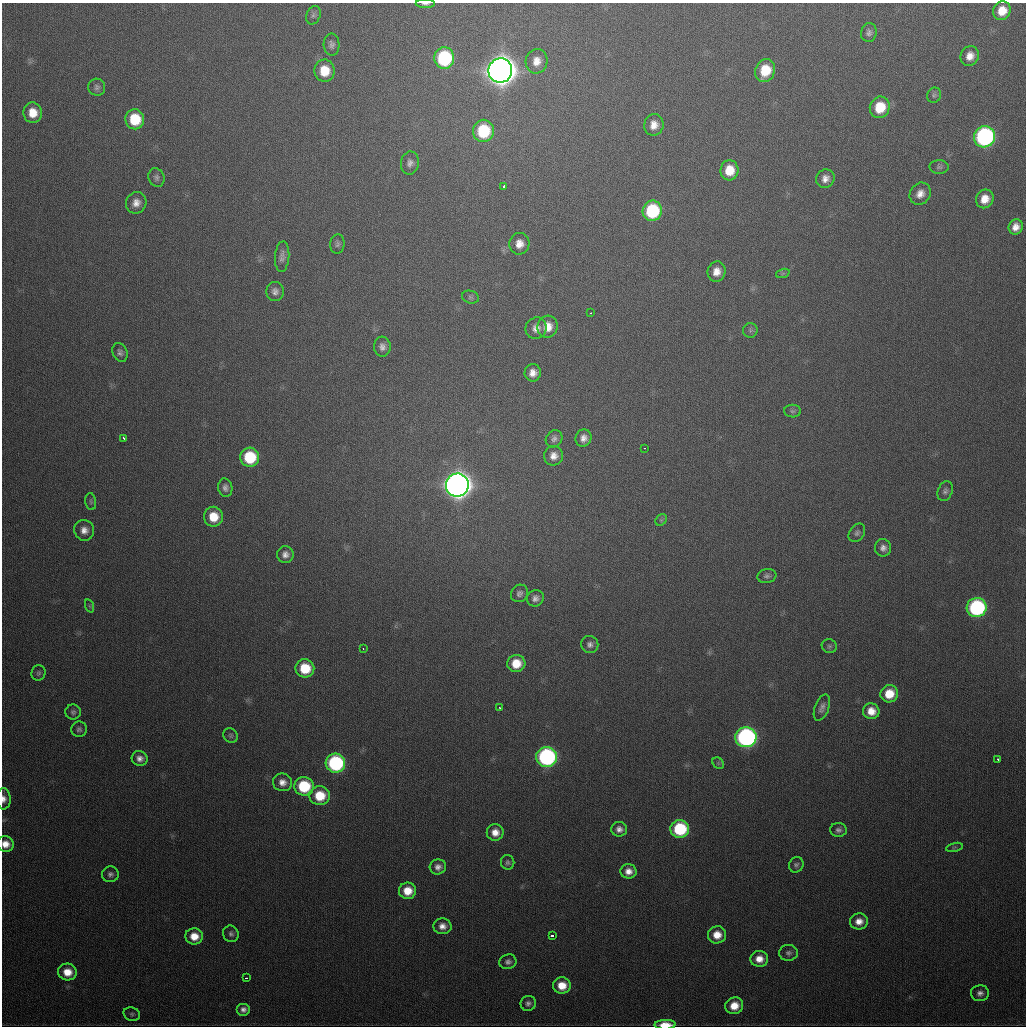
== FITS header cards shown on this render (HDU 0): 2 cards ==
NAXIS1  =                 1024
NAXIS2  =                 1024

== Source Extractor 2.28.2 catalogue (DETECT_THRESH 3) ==
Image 1024 x 1024 px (HDU 0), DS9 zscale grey, 1 PNG px = 1 image px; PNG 1028 x 1028 px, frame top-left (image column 1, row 1024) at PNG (2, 3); each listed source drawn as its Kron ellipse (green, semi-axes under 4 px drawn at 4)
Background 442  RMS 16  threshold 47.6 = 3 sigma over >= 5 px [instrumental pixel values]
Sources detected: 119; all 119 listed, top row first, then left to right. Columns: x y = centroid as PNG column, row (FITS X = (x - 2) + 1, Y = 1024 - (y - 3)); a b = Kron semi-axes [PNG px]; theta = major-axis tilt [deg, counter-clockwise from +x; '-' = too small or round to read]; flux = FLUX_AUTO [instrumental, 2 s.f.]
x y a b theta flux
425 4 9 3 -1 2.8e+03
1002 11 9 8 - 1.8e+04
313 15 9 7 69 3.3e+03
869 33 9 8 - 4.1e+03
332 45 11 8 -87 4.4e+03
970 56 10 9 - 1.1e+04
444 58 10 10 - 1.1e+05
537 61 12 11 - 1.2e+04
500 70 12 12 - 2.5e+06
765 70 12 9 69 3.4e+04
324 71 11 10 - 2.5e+04
97 87 8 8 - 3.6e+03
934 95 8 7 - 2.6e+03
880 107 11 10 - 3.3e+04
33 113 10 9 - 1.8e+04
135 119 10 9 - 4.2e+04
654 125 11 9 79 1.1e+04
483 131 11 10 - 6.6e+04
984 137 11 10 - 2.9e+05
410 163 11 9 82 5.9e+03
939 167 9 6 -1 2.8e+03
729 170 10 9 - 2.3e+04
156 177 9 8 - 3.7e+03
825 179 9 9 - 7.6e+03
504 186 3 3 - 3.1e+04
920 194 11 10 - 1.0e+04
985 199 9 8 - 1.4e+04
136 203 11 10 - 9.2e+03
652 211 10 9 - 8.9e+04
1016 227 8 7 - 8.7e+03
337 244 10 7 83 3.3e+03
519 244 11 10 - 1.1e+04
282 257 15 7 86 5.8e+03
716 272 10 9 - 1.1e+04
783 273 7 4 19 1.9e+03
275 291 9 8 - 5.5e+03
470 297 8 6 -15 2.8e+03
590 313 3 2 - 1.6e+03
548 327 11 10 - 1.5e+04
536 328 11 10 - 8.3e+03
750 330 7 7 - 2.9e+03
382 347 10 8 -84 6.0e+03
120 352 10 7 -64 3.9e+03
533 373 8 8 - 8.7e+03
792 411 8 6 -1 3.0e+03
583 438 9 8 - 6.9e+03
124 439 4 2 - 2.5e+03
554 439 9 8 - 4.2e+03
644 448 3 2 - 2.3e+03
554 456 10 9 - 8.3e+03
250 457 9 9 - 5.7e+04
457 485 11 11 - 1.6e+06
225 488 9 7 -80 4.9e+03
945 491 10 7 69 3.6e+03
91 502 8 5 -83 2.2e+03
213 517 10 9 - 2.3e+04
661 520 6 5 - 1.9e+03
84 530 10 10 - 8.5e+03
857 533 10 7 55 3.4e+03
883 548 9 8 - 5.9e+03
285 555 8 8 - 6.3e+03
767 576 9 7 9 3.6e+03
519 593 9 8 - 4.2e+03
535 598 9 8 - 5.5e+03
90 606 7 4 -71 1.7e+03
977 608 10 9 - 1.7e+05
590 644 9 8 - 4.6e+03
829 646 7 7 - 2.7e+03
363 648 3 2 - 2.0e+03
516 663 9 8 - 2.2e+04
305 668 9 9 - 3.5e+04
38 673 8 7 - 2.7e+03
889 694 9 8 - 2.3e+04
499 707 3 3 - 1.6e+03
822 708 14 7 69 5.4e+03
871 711 8 8 - 1.3e+04
73 712 8 8 - 3.1e+03
79 729 8 7 - 3.1e+03
231 735 7 7 - 2.4e+03
746 737 10 10 - 3.3e+05
547 757 10 10 - 2.4e+05
140 758 8 7 - 6.3e+03
998 759 3 2 - 1.7e+03
335 763 10 9 - 1.5e+05
718 763 6 5 - 2.0e+03
282 782 9 9 - 8.4e+03
304 786 10 9 - 6.0e+04
320 796 10 9 - 3.1e+04
4 799 10 7 -88 6.9e+03
619 829 8 7 - 6.1e+03
680 829 9 9 - 8.0e+04
838 830 8 7 - 3.7e+03
495 832 8 8 - 1.0e+04
5 844 8 8 - 1.1e+04
954 847 8 3 13 1.5e+03
508 862 7 6 - 2.7e+03
796 865 8 7 - 3.0e+03
438 867 8 7 - 6.0e+03
628 871 8 7 - 8.6e+03
110 874 8 8 - 3.9e+03
408 891 8 8 - 1.9e+04
859 921 9 8 - 9.9e+03
442 926 9 8 - 8.0e+03
231 934 8 7 - 3.3e+03
553 935 3 3 - 8.1e+03
717 935 9 8 - 1.5e+04
194 936 9 8 - 1.6e+04
788 953 9 8 - 3.7e+03
759 959 9 8 - 1.2e+04
508 962 8 7 - 4.0e+03
67 972 9 8 - 1.7e+04
246 978 3 2 - 3.5e+03
562 986 9 8 - 1.9e+04
980 993 9 8 - 5.1e+03
528 1003 8 7 - 3.9e+03
734 1006 9 8 - 1.7e+04
243 1009 7 6 - 5.1e+03
132 1014 8 6 -16 2.5e+03
665 1025 10 4 2 1.9e+04
At the frame edge (FLAGS 8, measured only in part): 4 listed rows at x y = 425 4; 4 799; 5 844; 665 1025